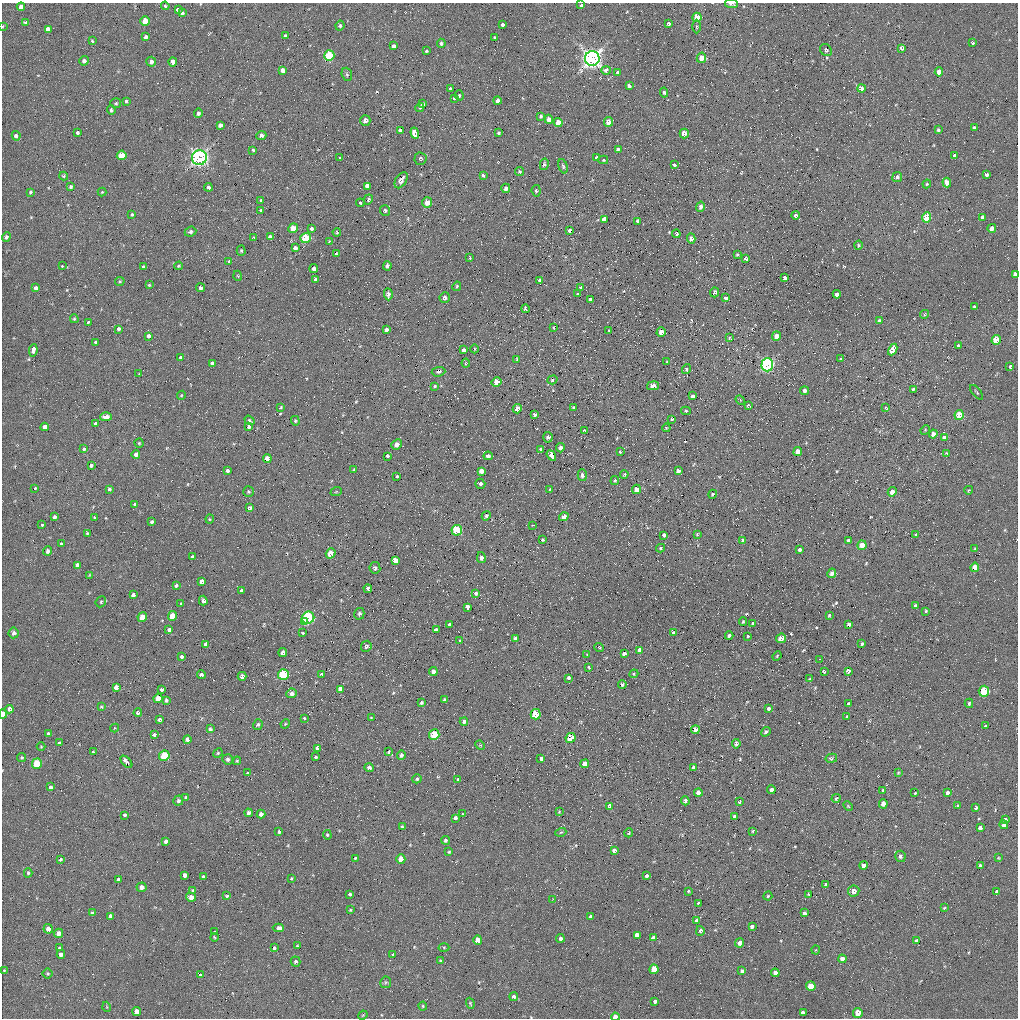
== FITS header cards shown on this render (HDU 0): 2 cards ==
NAXIS1  =                 1016 / length of data axis 1
NAXIS2  =                 1016 / length of data axis 2

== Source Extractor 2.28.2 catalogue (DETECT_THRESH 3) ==
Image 1016 x 1016 px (HDU 0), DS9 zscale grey, 1 PNG px = 1 image px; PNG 1020 x 1020 px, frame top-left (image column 1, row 1016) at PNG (2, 3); each listed source drawn as its Kron ellipse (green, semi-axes under 4 px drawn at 4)
Background 46.3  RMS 4.3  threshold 12.9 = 3 sigma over >= 5 px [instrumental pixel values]
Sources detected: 533; of the 533, the 500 brightest by FLUX_AUTO listed and drawn (33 fainter detections omitted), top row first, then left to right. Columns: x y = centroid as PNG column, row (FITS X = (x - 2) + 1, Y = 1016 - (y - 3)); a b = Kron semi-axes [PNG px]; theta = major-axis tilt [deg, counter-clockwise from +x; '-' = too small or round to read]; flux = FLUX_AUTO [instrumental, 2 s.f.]
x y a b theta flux
731 4 6 3 -6 930
581 5 4 3 - 800
165 6 4 3 - 320
21 7 4 4 - 1600
178 9 4 3 - 2600
182 13 4 4 - 660
697 17 5 4 - 4400
145 21 5 4 - 4400
25 22 3 3 - 680
668 24 4 3 - 780
502 25 4 3 - 660
2 26 4 2 - 230
340 26 5 4 - 470
696 27 7 3 89 350
48 29 4 4 - 9400
285 36 4 3 - 480
146 37 4 3 - 680
494 37 3 2 - 300
92 41 4 3 - 290
441 43 4 4 - 740
972 43 4 3 - 950
394 46 4 4 - 2200
902 48 4 3 - 3200
826 50 6 5 - 620
426 51 3 3 - 460
329 56 5 5 - 14000
592 58 7 7 - 150000
701 58 5 4 - 2400
84 61 5 5 - 970
151 62 5 5 - 930
173 62 4 4 - 4500
606 70 4 4 - 1400
283 71 4 3 - 9000
618 72 4 4 - 480
939 72 4 4 - 2500
347 74 7 5 -69 560
629 86 4 4 - 2200
450 89 4 3 - 2300
861 89 4 3 - 7600
664 92 5 4 - 570
459 96 5 4 - 310
454 98 3 3 - 650
497 100 4 3 - 1100
126 101 3 3 - 1300
116 103 5 5 - 400
423 104 4 4 - 1100
420 107 4 4 - 470
111 110 5 4 - 520
198 113 5 4 - 780
541 116 4 3 - 410
549 119 4 4 - 1700
365 121 5 5 - 1300
609 122 5 4 - 2000
558 123 4 4 - 2900
220 125 4 4 - 860
975 128 3 3 - 5800
400 130 4 3 - 590
938 130 4 3 - 570
77 133 3 3 - 560
415 133 5 4 - 46000
499 133 4 3 - 380
684 134 5 4 - 2400
16 136 5 3 - 2000
261 136 5 4 - 1200
618 149 3 3 - 1900
253 150 4 3 - 1100
122 155 5 4 - 5200
955 156 4 4 - 1200
597 157 4 3 - 2100
199 158 7 7 - 80000
340 158 3 3 - 510
420 159 6 6 - 550
603 160 5 4 - 410
544 164 6 3 78 420
674 165 4 3 - 860
563 166 7 4 -74 480
520 172 5 4 - 520
987 174 4 4 - 1400
483 175 4 3 - 1100
64 176 4 3 - 380
897 177 5 5 - 830
401 180 9 5 59 1700
947 182 5 4 - 2300
927 184 4 4 - 340
367 186 4 4 - 8500
71 187 3 3 - 500
208 187 4 4 - 1400
506 188 5 4 - 1100
536 191 6 4 -84 540
30 192 4 3 - 420
102 192 4 4 - 270
368 199 5 4 - 540
261 201 3 3 - 530
427 202 5 5 - 2400
360 203 4 3 - 390
700 207 5 4 - 1100
261 210 4 3 - 680
385 210 5 5 - 610
132 214 3 3 - 350
796 215 4 4 - 1300
927 217 5 4 - 11000
983 217 4 3 - 7300
604 219 4 3 - 12000
638 221 4 3 - 700
293 228 5 4 - 2800
311 228 4 4 - 960
992 228 4 4 - 1200
570 230 4 3 - 750
190 232 6 5 - 650
337 232 4 3 - 270
676 234 4 4 - 360
6 237 5 4 - 590
270 237 4 3 - 8900
254 238 4 3 - 930
306 238 5 5 - 11000
691 238 5 4 - 1100
329 242 3 3 - 430
858 245 4 4 - 350
295 248 3 3 - 2300
241 251 5 4 - 400
336 254 3 3 - 940
737 254 3 2 - 290
470 258 4 3 - 250
746 259 4 3 - 2200
229 261 4 3 - 860
62 266 3 3 - 530
179 266 4 3 - 310
387 266 5 3 - 750
144 267 3 3 - 2400
314 269 4 4 - 1700
1015 274 4 3 - 1200
238 276 5 3 - 240
785 278 4 3 - 2700
315 279 3 3 - 410
540 280 3 3 - 1300
120 281 5 4 - 320
149 285 3 2 - 270
457 286 5 3 - 320
580 287 4 3 - 310
36 288 4 3 - 3100
201 288 4 4 - 740
714 292 5 4 - 1000
388 294 6 4 -85 910
577 294 3 3 - 520
837 294 4 4 - 3500
445 297 5 5 - 1100
726 298 3 3 - 1300
591 299 4 4 - 4300
974 307 3 3 - 280
525 309 4 3 - 690
924 314 4 4 - 350
74 319 4 3 - 350
880 321 4 4 - 2700
88 322 3 3 - 340
553 327 3 3 - 230
119 329 4 3 - 720
386 330 4 3 - 740
609 330 3 3 - 490
661 332 4 4 - 1900
148 336 4 4 - 1500
776 336 5 4 - 2300
729 338 4 3 - 290
996 340 5 4 - 6800
95 342 3 3 - 1600
958 346 4 3 - 640
475 349 4 3 - 230
33 350 6 4 83 1900
464 350 4 4 - 2000
893 350 6 3 63 53000
180 357 3 3 - 580
517 359 3 2 - 260
840 359 3 3 - 240
667 362 4 3 - 250
212 363 4 3 - 4400
466 363 4 4 - 300
767 365 7 6 - 53000
1010 367 3 3 - 990
686 369 5 4 - 460
438 372 7 4 5 700
139 374 3 2 - 380
552 380 5 4 - 410
497 382 5 4 - 2900
435 386 4 3 - 360
653 386 6 4 12 1500
913 389 4 3 - 720
805 391 4 4 - 1900
977 392 9 2 -51 300
181 395 5 4 - 270
692 396 4 4 - 1900
740 400 5 4 - 360
748 406 4 3 - 520
281 407 3 3 - 300
573 407 3 3 - 360
886 408 4 4 - 1100
517 409 4 4 - 2500
686 411 5 4 - 420
534 415 4 3 - 1000
959 415 5 4 - 6600
106 417 6 4 0 1800
672 419 3 2 - 400
249 420 5 3 - 420
295 421 5 4 - 340
96 423 4 3 - 420
45 427 4 4 - 3800
249 427 4 4 - 1300
666 428 4 3 - 270
925 430 5 4 - 320
585 431 4 3 - 1100
933 434 4 4 - 1300
548 437 5 4 - 1000
944 437 4 3 - 2100
139 443 4 4 - 300
397 444 5 4 - 1300
560 448 4 4 - 1000
83 449 3 3 - 1000
541 449 4 3 - 720
620 452 3 3 - 420
798 452 5 4 - 2300
136 454 4 4 - 2100
947 454 4 3 - 460
387 456 3 3 - 600
488 456 4 4 - 1600
551 456 5 3 - 30000
267 459 4 4 - 2700
91 465 4 3 - 1400
354 470 3 3 - 240
227 471 4 3 - 630
481 471 4 3 - 9800
678 471 4 4 - 950
624 474 4 3 - 280
582 475 6 4 -89 1000
397 477 3 3 - 950
615 481 4 4 - 370
480 484 5 5 - 970
35 488 3 3 - 400
110 489 4 3 - 1200
550 489 3 3 - 930
636 489 5 4 - 1600
969 490 4 3 - 280
248 492 5 5 - 430
336 492 6 3 19 300
892 492 5 4 - 1700
713 494 4 3 - 430
135 504 4 3 - 1800
249 508 4 3 - 2100
486 516 5 4 - 480
54 517 4 3 - 660
564 517 5 4 - 1700
95 518 4 3 - 1800
210 519 4 4 - 310
152 522 4 3 - 520
42 524 3 3 - 590
532 525 3 2 - 390
457 530 5 5 - 16000
87 533 3 3 - 300
697 534 3 3 - 270
664 535 4 3 - 2100
916 535 4 3 - 320
542 540 4 4 - 360
743 540 4 3 - 2900
848 541 4 3 - 890
61 544 3 3 - 310
862 545 5 4 - 2700
661 548 4 3 - 430
975 549 4 3 - 280
799 550 4 4 - 1100
48 551 4 4 - 720
331 553 5 4 - 2700
192 557 3 3 - 3100
481 558 5 4 - 770
395 560 4 3 - 9800
78 565 3 3 - 2800
975 567 5 4 - 3700
375 568 5 5 - 760
832 573 5 4 - 870
90 575 4 2 - 270
202 582 4 4 - 24000
176 585 4 3 - 460
368 589 4 3 - 1200
242 590 3 3 - 1300
476 593 4 3 - 1400
133 595 4 4 - 800
203 601 5 4 - 2600
101 602 6 5 - 410
181 604 4 3 - 580
915 606 3 3 - 5700
467 607 4 3 - 6000
926 611 4 3 - 280
359 614 6 5 - 660
829 615 3 3 - 350
173 616 5 4 - 3300
142 617 5 4 - 2700
308 618 6 6 - 29000
305 622 4 3 - 6900
743 622 4 3 - 350
753 623 3 3 - 330
450 624 4 4 - 1000
849 624 4 3 - 590
169 630 4 4 - 2000
436 630 4 4 - 4100
14 633 5 5 - 780
303 633 3 3 - 340
674 633 3 3 - 2500
729 636 4 3 - 700
747 636 3 3 - 840
515 638 4 4 - 1000
781 638 5 4 - 2400
460 641 4 3 - 1500
206 644 4 3 - 4200
862 644 4 3 - 610
366 646 6 5 - 650
599 647 5 3 - 250
639 650 3 3 - 6300
283 652 4 4 - 960
624 654 3 3 - 3900
587 655 4 4 - 260
777 656 5 3 - 250
182 657 3 3 - 490
819 659 3 2 - 230
589 667 4 3 - 1100
824 671 4 3 - 490
848 671 4 3 - 4100
433 672 4 4 - 970
283 674 5 5 - 18000
321 674 3 3 - 310
634 674 4 4 - 310
201 675 4 3 - 1600
242 676 4 4 - 990
569 678 3 3 - 620
810 678 3 2 - 400
622 684 4 4 - 520
116 687 4 3 - 7700
162 689 3 3 - 1300
340 689 3 3 - 10000
984 691 5 5 - 13000
292 693 5 5 - 1000
158 698 5 4 - 2400
444 699 4 3 - 420
166 700 4 4 - 510
421 703 3 3 - 470
969 703 4 3 - 470
849 704 4 3 - 6300
101 707 4 3 - 330
768 708 4 3 - 680
9 709 4 4 - 1800
138 713 4 4 - 790
3 714 4 3 - 1500
536 714 5 5 - 8500
847 717 4 3 - 1000
304 718 4 2 - 510
371 718 3 3 - 280
159 719 4 3 - 690
464 722 4 4 - 760
258 724 5 4 - 540
285 724 5 4 - 270
986 726 3 3 - 970
115 728 4 3 - 230
210 729 4 3 - 2000
695 730 4 4 - 1700
766 732 5 4 - 570
48 734 4 4 - 1400
155 735 3 3 - 1300
434 735 5 5 - 9500
570 738 5 4 - 5100
187 739 4 4 - 960
59 743 4 4 - 1500
736 744 5 4 - 680
480 745 5 4 - 350
41 747 4 4 - 240
317 748 4 4 - 4800
93 752 3 2 - 290
389 752 4 3 - 1500
218 753 5 4 - 350
401 755 5 4 - 710
164 756 5 5 - 11000
22 757 4 4 - 480
316 757 3 3 - 650
541 758 4 3 - 870
831 758 6 4 12 400
227 759 5 5 - 640
237 761 4 4 - 300
126 762 7 4 -46 1400
37 764 5 5 - 8600
585 764 4 4 - 1500
369 767 5 4 - 770
693 767 3 3 - 440
248 773 3 3 - 550
898 773 4 3 - 260
417 779 5 4 - 460
458 779 4 3 - 1000
50 787 4 3 - 1200
771 790 4 4 - 2400
883 790 4 3 - 400
698 792 4 4 - 1300
915 793 3 3 - 590
948 793 3 3 - 8600
186 798 3 3 - 2600
836 798 4 4 - 430
178 801 5 5 - 570
685 801 4 4 - 800
740 802 3 3 - 550
883 804 5 4 - 1200
958 805 4 3 - 500
610 806 4 4 - 1500
848 806 6 3 -45 290
976 808 4 3 - 500
559 812 3 3 - 240
248 813 4 3 - 770
261 814 4 4 - 960
462 814 3 3 - 470
125 815 4 4 - 500
734 817 4 3 - 620
455 818 3 3 - 950
1005 820 4 4 - 2300
1004 825 4 4 - 1200
402 827 3 2 - 360
980 828 4 3 - 6500
753 831 3 3 - 1600
279 832 3 3 - 730
561 832 5 3 - 280
629 833 4 3 - 380
327 835 5 4 - 320
445 840 4 4 - 500
166 841 4 3 - 690
614 850 4 3 - 3400
449 852 4 3 - 310
900 856 5 5 - 750
356 858 3 3 - 770
998 858 4 3 - 230
60 859 4 4 - 430
401 859 5 4 - 3400
863 865 4 4 - 1900
980 865 3 3 - 1200
28 873 4 4 - 440
185 875 4 3 - 3000
647 876 4 3 - 740
203 877 4 3 - 2000
291 878 3 2 - 240
118 879 4 3 - 850
826 884 4 3 - 1100
141 887 5 4 - 1100
193 890 4 4 - 330
688 891 4 3 - 590
854 891 5 5 - 1500
997 892 4 3 - 3600
350 894 4 3 - 1100
808 894 3 2 - 270
227 896 4 3 - 400
768 896 4 4 - 350
191 897 5 4 - 1600
553 900 3 2 - 280
698 903 3 3 - 600
944 908 4 2 - 330
350 910 3 3 - 300
92 913 4 3 - 400
804 913 4 4 - 1200
111 916 4 4 - 910
591 917 4 3 - 3100
697 920 4 3 - 12000
752 927 4 4 - 1300
278 928 5 4 - 2000
48 929 5 4 - 1400
700 931 5 4 - 840
215 932 4 4 - 1400
58 933 5 4 - 1500
637 935 4 4 - 11000
214 937 4 2 - 270
560 938 4 4 - 1300
653 938 4 4 - 6300
478 940 5 4 - 3500
917 941 4 3 - 2400
739 943 4 4 - 1100
297 946 4 3 - 270
444 947 5 3 - 280
60 948 4 3 - 1300
274 948 4 3 - 1400
816 950 4 4 - 310
61 954 4 4 - 2500
393 955 3 3 - 460
842 959 4 4 - 930
295 961 5 5 - 600
440 961 3 2 - 320
654 969 5 4 - 3500
4 971 3 3 - 340
742 971 4 4 - 640
48 973 5 5 - 450
775 973 4 4 - 1200
201 975 3 3 - 1600
386 982 6 5 - 440
811 986 5 4 - 4100
514 997 4 4 - 1400
655 1001 4 4 - 2600
470 1003 6 3 -71 330
423 1006 4 4 - 330
107 1007 5 3 - 240
137 1011 4 4 - 1700
803 1012 4 3 - 1100
858 1013 5 5 - 2700
363 1015 5 4 - 250
615 1017 4 4 - 2400
At the frame edge (FLAGS 8, measured only in part): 6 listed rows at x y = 731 4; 581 5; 2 26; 1015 274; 3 714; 615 1017
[33 fainter detections neither listed nor drawn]

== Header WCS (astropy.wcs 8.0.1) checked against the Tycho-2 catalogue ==
Header WCS as astropy/WCSLIB reads it (applying the file's SIP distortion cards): RA---SIN-SIP/DEC--SIN-SIP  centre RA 12:35:59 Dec -16:12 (189.00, -16.20 deg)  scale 2.78 x 2.74 arcsec/px (non-square pixels)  FOV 47.0' x 46.4'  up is -156 deg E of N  parity normal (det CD < 0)
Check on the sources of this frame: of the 60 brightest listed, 10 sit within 4.1 arcsec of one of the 16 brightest Tycho-2 stars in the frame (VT <= 12.12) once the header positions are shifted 0.79 arcsec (0.78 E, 0.09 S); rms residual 1.47 arcsec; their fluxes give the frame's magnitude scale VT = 21.13 - 2.5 log10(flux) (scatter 0.32 mag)
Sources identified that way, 11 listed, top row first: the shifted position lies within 4.1 arcsec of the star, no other Tycho-2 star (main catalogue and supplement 1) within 8.2 arcsec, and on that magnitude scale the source's flux lands within +1.5 / -3 mag of the star's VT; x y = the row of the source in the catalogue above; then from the Tycho-2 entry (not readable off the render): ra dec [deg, ICRS J2000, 3 dp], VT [Tycho-2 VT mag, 2 dp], TYC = Tycho-2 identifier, HIP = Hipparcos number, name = IAU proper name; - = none
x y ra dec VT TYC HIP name
329 56 188.716 -16.465 11.34 6103-1341-1 - -
592 58 188.911 -16.545 9.08 6103-630-1 - -
199 158 188.654 -16.354 7.81 6103-1218-1 61373 -
927 217 189.208 -16.537 10.78 6103-584-1 - -
767 365 189.139 -16.386 8.93 6103-682-1 - -
959 415 189.296 -16.410 11.43 6103-689-1 - -
267 459 188.801 -16.166 11.75 6103-1387-1 - -
308 618 188.882 -16.067 10.03 6103-1037-1 - -
283 674 188.882 -16.020 11.46 6103-305-1 - -
984 691 189.401 -16.225 10.80 6104-404-1 - -
37 764 188.729 -15.881 11.53 6103-1292-1 - -